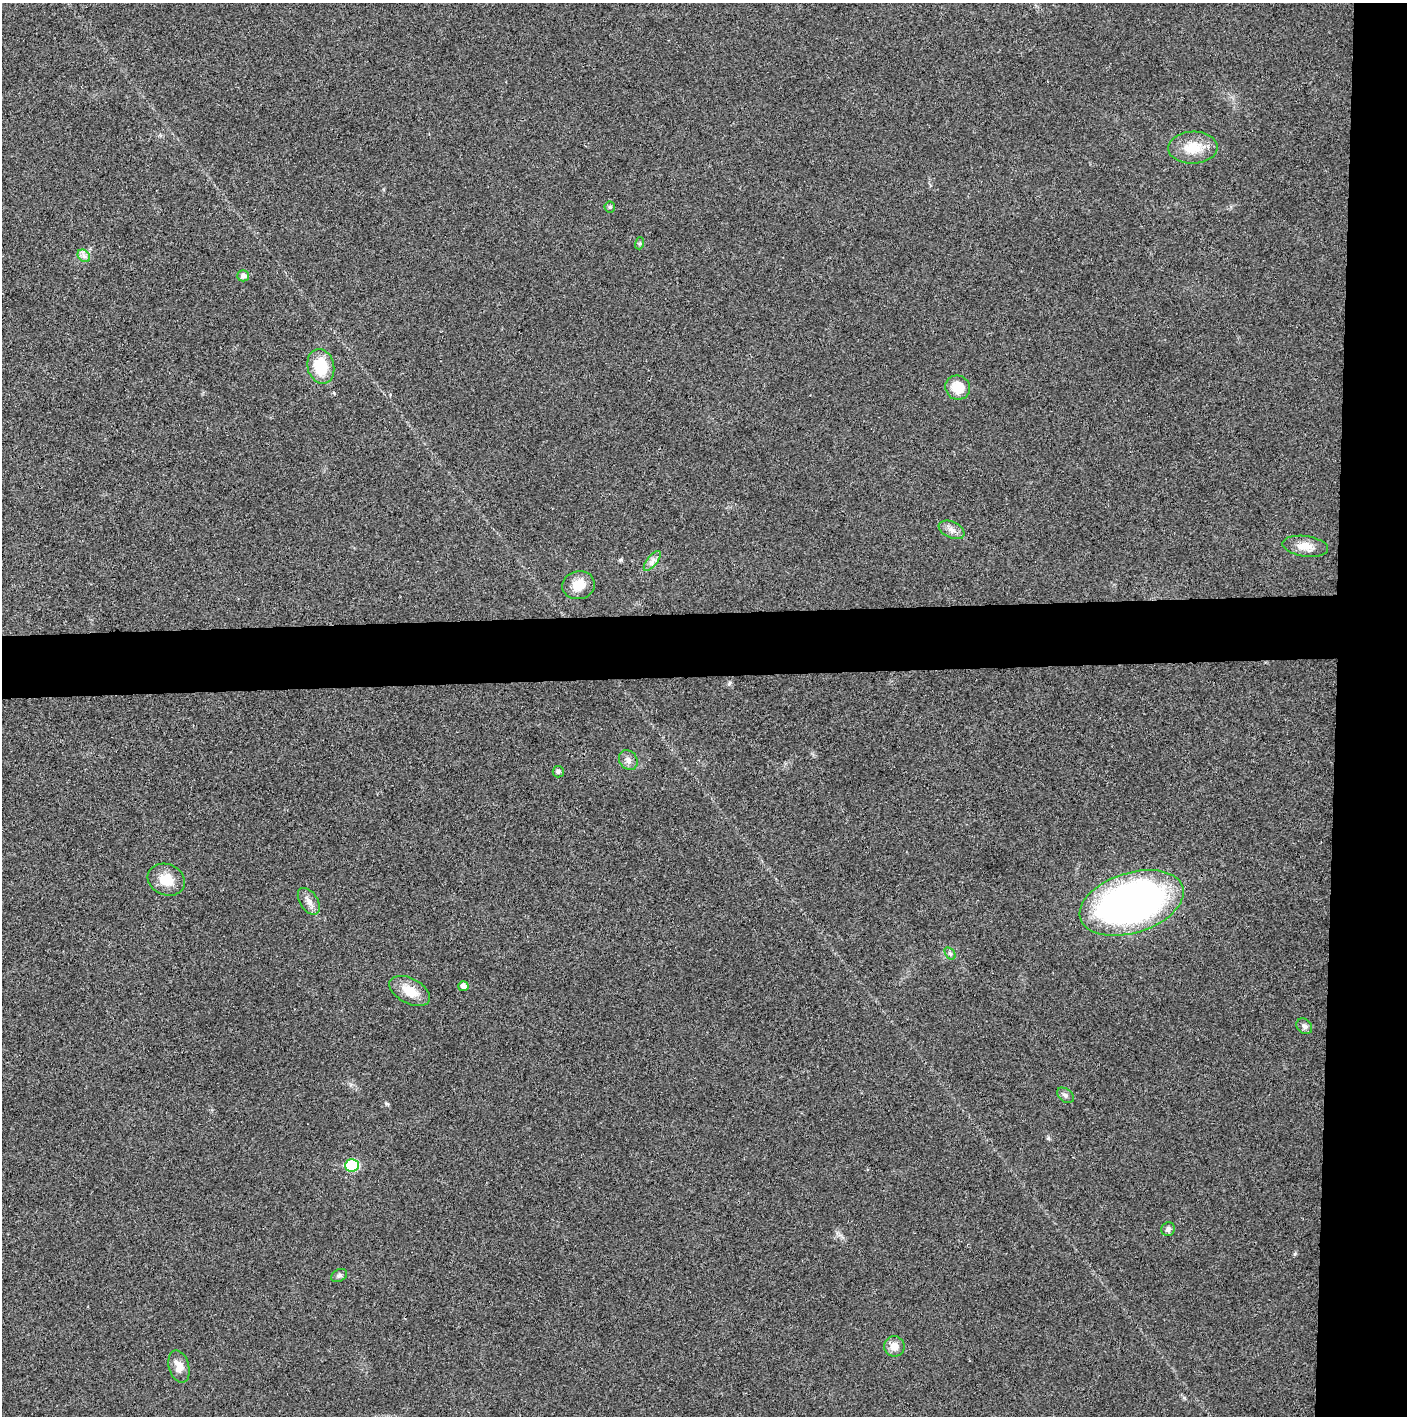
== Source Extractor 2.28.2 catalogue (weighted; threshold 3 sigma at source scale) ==
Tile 6 of 3 x 3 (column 3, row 2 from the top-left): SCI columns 2819-4223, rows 1415-2828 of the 4227 x 4252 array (HDU 1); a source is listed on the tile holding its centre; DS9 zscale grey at full resolution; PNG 1409 x 1418 px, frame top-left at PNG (2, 3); each listed source drawn as its Kron ellipse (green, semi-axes under 4 px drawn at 4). Shown black and unused: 9% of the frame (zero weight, under 3 of 4 exposures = <1% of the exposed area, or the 3 px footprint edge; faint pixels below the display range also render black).
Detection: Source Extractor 2.28.2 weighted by HDU 2 'WHT'; one run over the whole footprint, this tile lists its part. Background 0.0248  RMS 0.006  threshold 0.0269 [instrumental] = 3 sigma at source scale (4.5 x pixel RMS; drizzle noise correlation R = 1.50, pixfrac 1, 0.05/0.05 arcsec/px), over >= 5 px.
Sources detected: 26; all 26 listed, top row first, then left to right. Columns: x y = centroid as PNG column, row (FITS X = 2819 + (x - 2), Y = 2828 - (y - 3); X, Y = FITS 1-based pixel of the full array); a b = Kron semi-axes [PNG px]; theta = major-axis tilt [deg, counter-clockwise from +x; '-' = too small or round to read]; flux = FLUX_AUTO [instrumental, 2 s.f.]
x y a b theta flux
1193 148 25 16 2 14
610 207 5 5 - 0.9
640 243 6 4 73 0.8
84 256 7 5 -45 2
243 276 6 5 - 2.2
321 366 17 13 -76 19
958 388 12 12 - 11
951 530 13 8 -25 3.6
1305 546 23 10 -8 7.8
652 561 12 5 51 2.7
578 585 16 14 9 10
628 760 10 8 -55 3
558 772 5 5 - 1.1
166 880 19 15 -23 11
309 901 15 9 -57 4.1
1132 903 54 30 17 290
950 953 7 4 -55 1.1
463 986 5 5 - 2.8
410 991 22 12 -28 11
1304 1026 9 7 -45 2.1
1065 1095 9 6 -39 1.8
352 1165 7 6 - 38
1168 1229 7 6 - 1.8
339 1276 8 6 27 1.5
894 1346 10 10 - 5.8
179 1367 17 10 -74 6.2
Unlisted compact peaks at least as high as the median listed source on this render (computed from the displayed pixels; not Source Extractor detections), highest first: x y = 1295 1254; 1048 1138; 621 560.